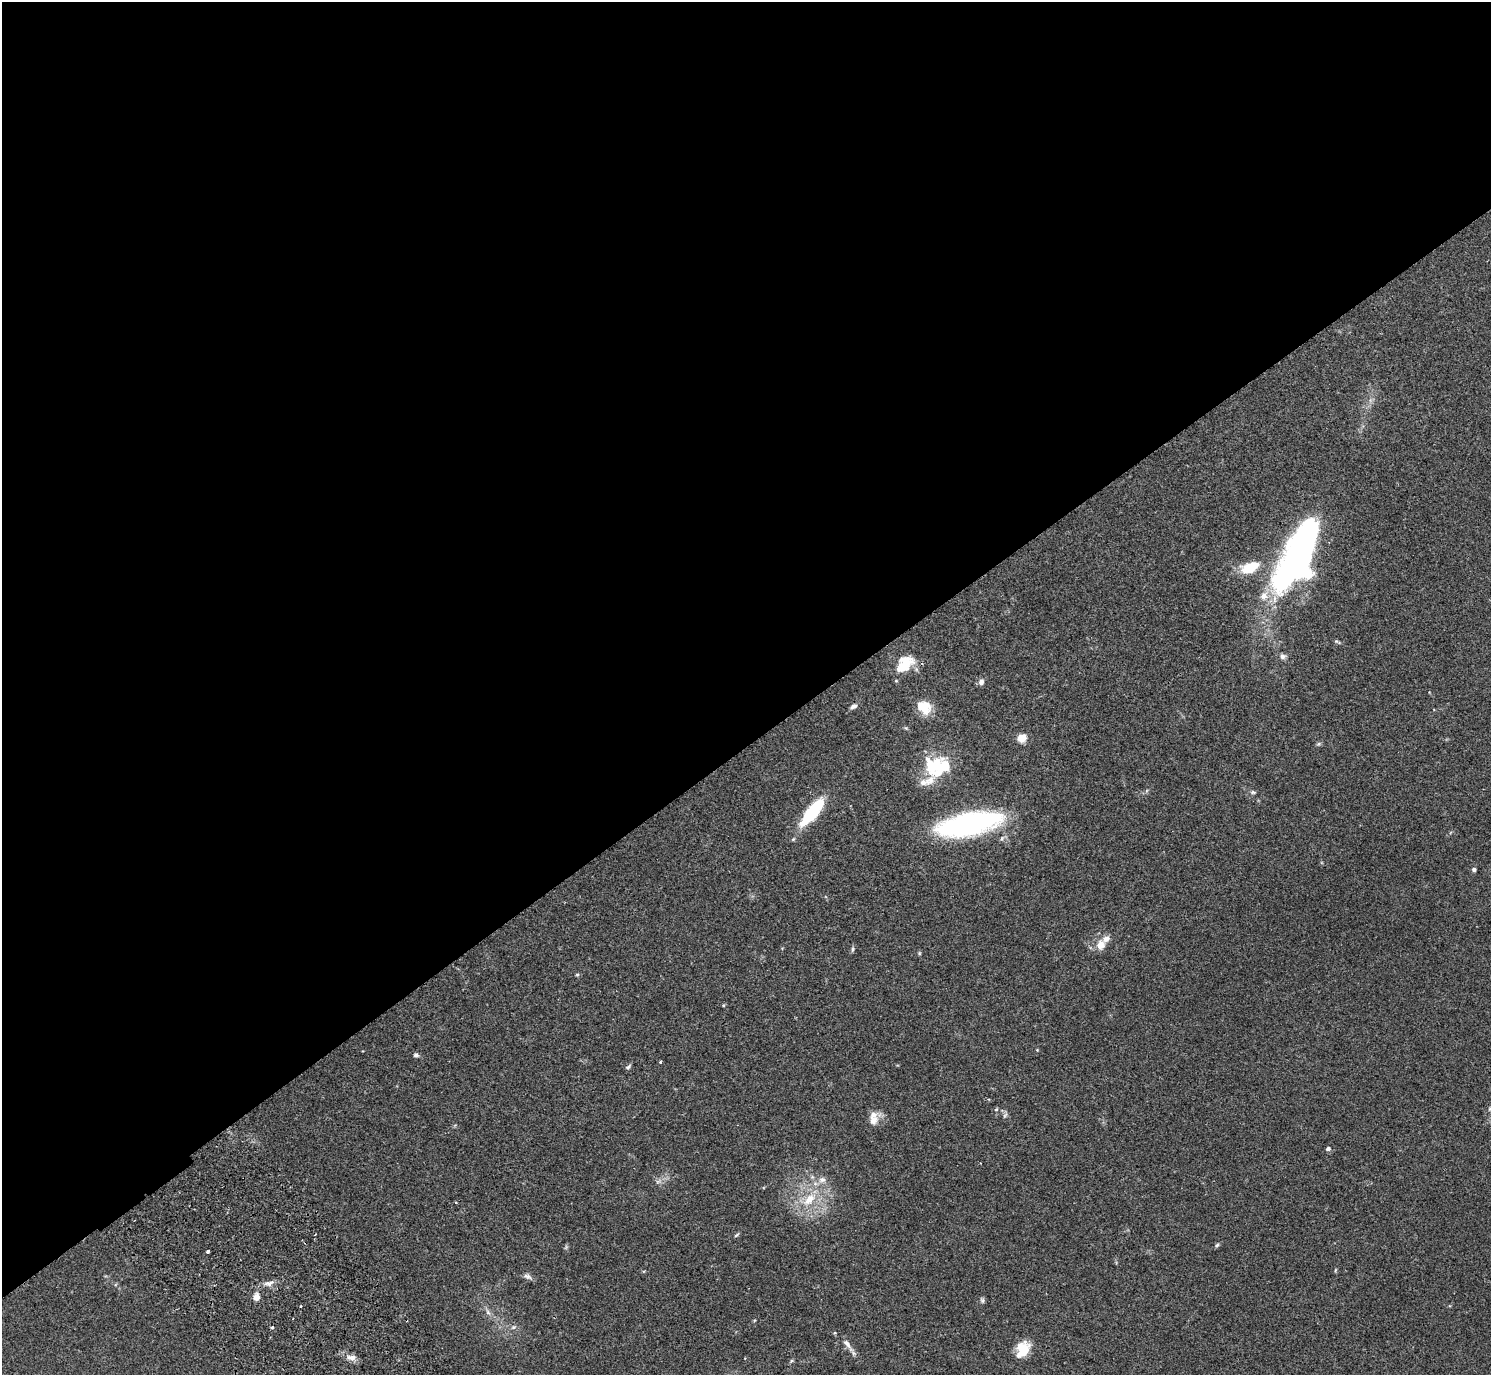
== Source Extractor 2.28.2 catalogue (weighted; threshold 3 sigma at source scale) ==
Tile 2 of 4 x 4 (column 2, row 1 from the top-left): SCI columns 1536-3024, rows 4322-5694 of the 6052 x 6035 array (HDU 1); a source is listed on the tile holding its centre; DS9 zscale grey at full resolution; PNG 1493 x 1377 px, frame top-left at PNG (2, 2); no overlay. Shown black and unused: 54% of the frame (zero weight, under 2 of 3 exposures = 3% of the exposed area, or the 3 px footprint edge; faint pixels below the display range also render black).
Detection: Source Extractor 2.28.2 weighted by HDU 2 'WHT'; one run over the whole footprint, this tile lists its part. Background 0.109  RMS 0.0066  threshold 0.0297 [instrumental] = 3 sigma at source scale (4.5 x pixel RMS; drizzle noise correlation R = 1.50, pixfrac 1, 0.05/0.05 arcsec/px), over >= 5 px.
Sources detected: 60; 1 too faint to see at this stretch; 4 inside a brighter object's white glare — not listed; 6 inside a brighter listed object's ellipse — not listed separately; the other 49 listed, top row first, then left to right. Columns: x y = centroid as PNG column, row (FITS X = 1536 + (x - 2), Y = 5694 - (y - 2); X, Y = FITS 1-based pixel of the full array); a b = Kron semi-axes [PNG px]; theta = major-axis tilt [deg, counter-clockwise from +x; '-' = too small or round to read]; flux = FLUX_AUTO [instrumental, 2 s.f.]
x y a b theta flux
1308 540 58 22 74 210
1248 568 20 15 1 15
1264 596 15 11 59 6.8
1337 642 10 4 -27 1.1
1283 656 8 7 - 2.2
905 664 25 15 43 17
981 682 8 6 76 2.6
853 706 9 5 33 2.2
921 706 23 12 8 8.4
1022 738 5 5 - 27
1319 744 7 5 21 1
931 766 26 13 -73 18
1253 792 8 5 -1 1.3
813 811 30 10 51 47
969 824 50 17 11 170
1474 869 5 5 - 1.3
1101 945 14 11 73 6.6
852 949 9 3 80 1.1
919 953 6 4 -90 0.76
577 974 6 4 1 0.81
723 1005 5 4 - 0.7
1037 1050 4 4 - 0.49
416 1055 6 5 - 1.6
660 1062 4 3 - 0.67
628 1067 8 4 34 1.2
1490 1109 7 4 89 1.1
996 1110 6 4 1 0.93
1005 1115 9 4 54 1.3
874 1118 18 11 72 7.4
1328 1149 6 5 - 1.5
658 1181 9 5 20 2.2
809 1199 26 13 45 18
456 1203 4 2 - 0.58
736 1235 8 4 36 0.92
1217 1245 6 5 - 1.1
208 1252 3 3 - 1.7
1335 1270 6 4 87 0.66
528 1276 13 6 -24 2.5
269 1283 16 7 12 4.1
256 1297 10 8 75 4.1
982 1300 9 5 -75 1.3
301 1306 3 3 - 0.75
488 1312 11 5 -62 2.3
513 1327 7 5 20 1.6
272 1328 3 3 - 1.4
847 1344 24 7 -52 5.1
1023 1349 16 12 61 18
351 1357 12 7 -6 4.2
791 1361 6 4 71 0.83